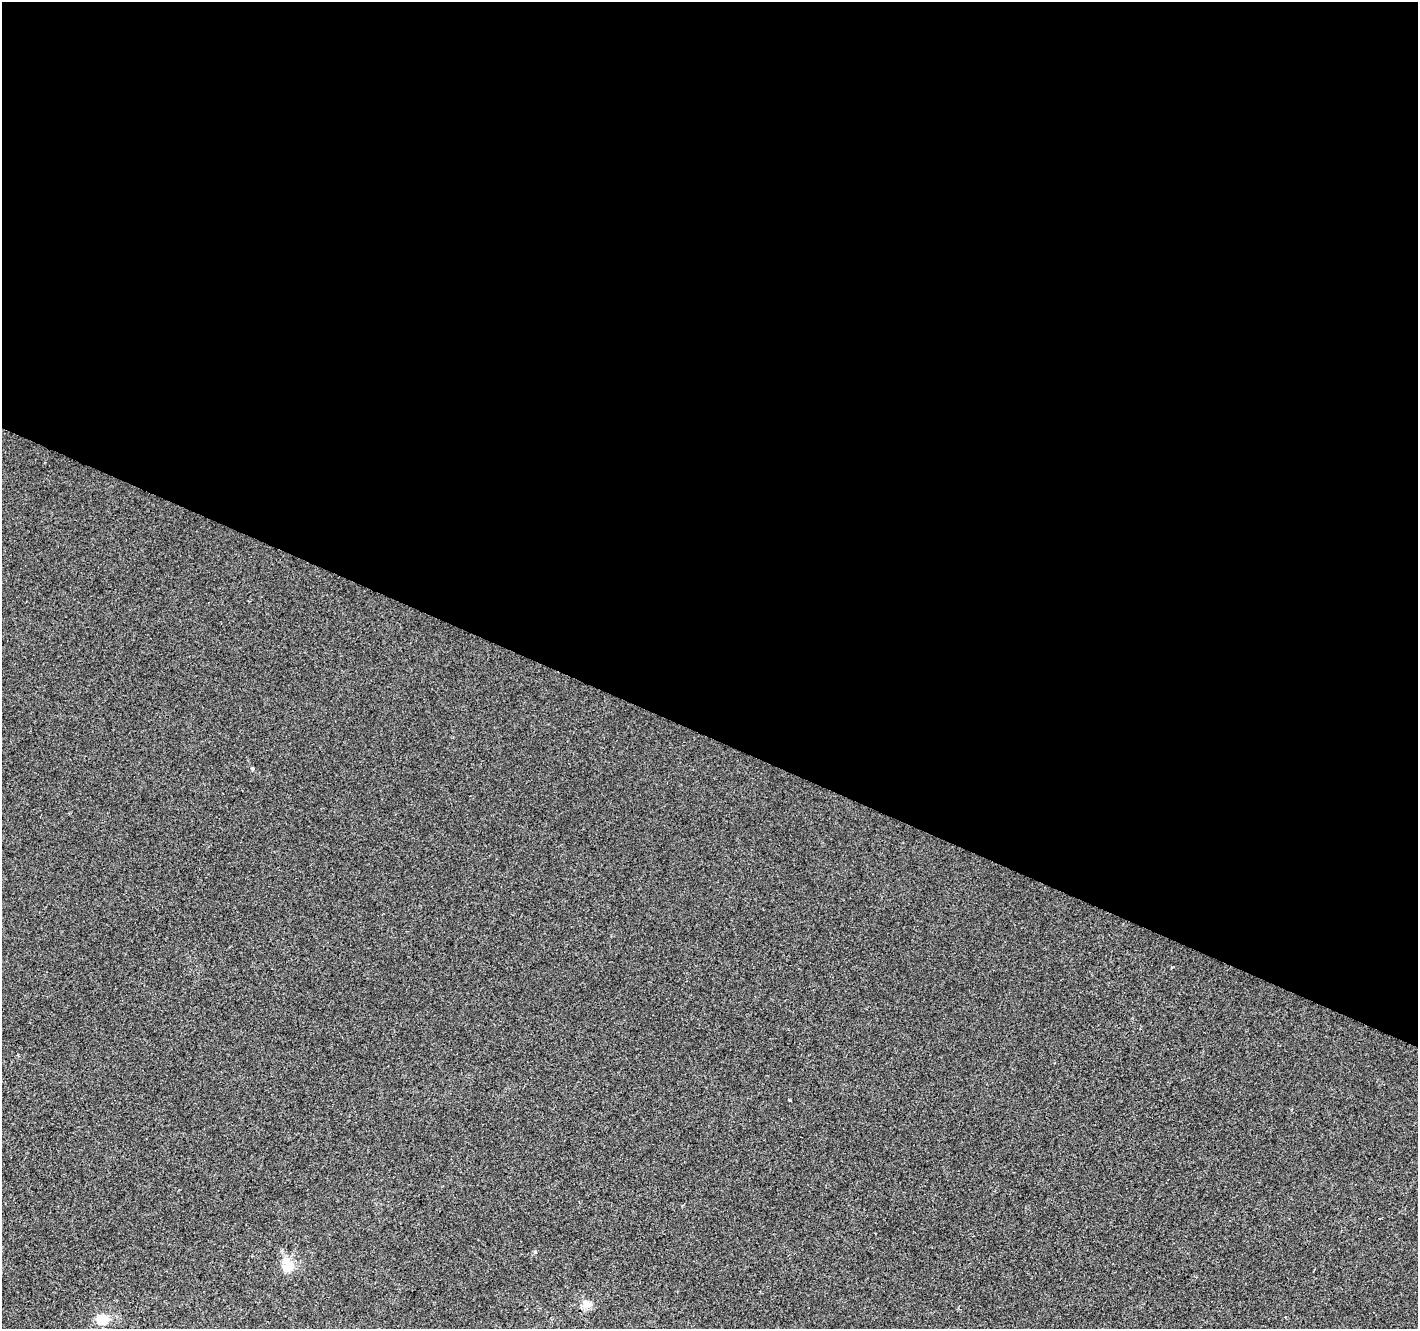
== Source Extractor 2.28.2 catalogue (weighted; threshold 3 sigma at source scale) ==
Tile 3 of 4 x 4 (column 3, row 1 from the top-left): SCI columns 2837-4252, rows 4251-5577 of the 5667 x 5782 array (HDU 1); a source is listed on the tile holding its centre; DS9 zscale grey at full resolution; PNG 1420 x 1331 px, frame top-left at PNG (2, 2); no overlay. Shown black and unused: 55% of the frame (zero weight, under 2 of 3 exposures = <1% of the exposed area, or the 3 px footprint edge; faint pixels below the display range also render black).
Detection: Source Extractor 2.28.2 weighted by HDU 2 'WHT'; one run over the whole footprint, this tile lists its part. Background -6.41e-04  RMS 0.0041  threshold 0.0186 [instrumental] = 3 sigma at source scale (4.5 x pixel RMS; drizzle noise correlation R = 1.50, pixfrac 1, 0.0396/0.0396 arcsec/px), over >= 5 px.
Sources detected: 8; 1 inside a brighter object's white glare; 1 cosmic-ray / hot-pixel residue — not listed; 1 inside a brighter listed object's ellipse — not listed separately; the other 5 listed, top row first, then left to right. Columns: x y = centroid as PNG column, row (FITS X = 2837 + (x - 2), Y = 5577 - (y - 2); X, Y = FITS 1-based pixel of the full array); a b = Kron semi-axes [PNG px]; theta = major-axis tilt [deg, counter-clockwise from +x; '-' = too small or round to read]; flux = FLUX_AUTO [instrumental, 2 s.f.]
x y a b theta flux
252 769 3 3 - 1.6
69 813 3 3 - 0.4
285 1261 18 13 -52 4.7
587 1304 17 9 5 2.8
102 1320 14 10 15 7